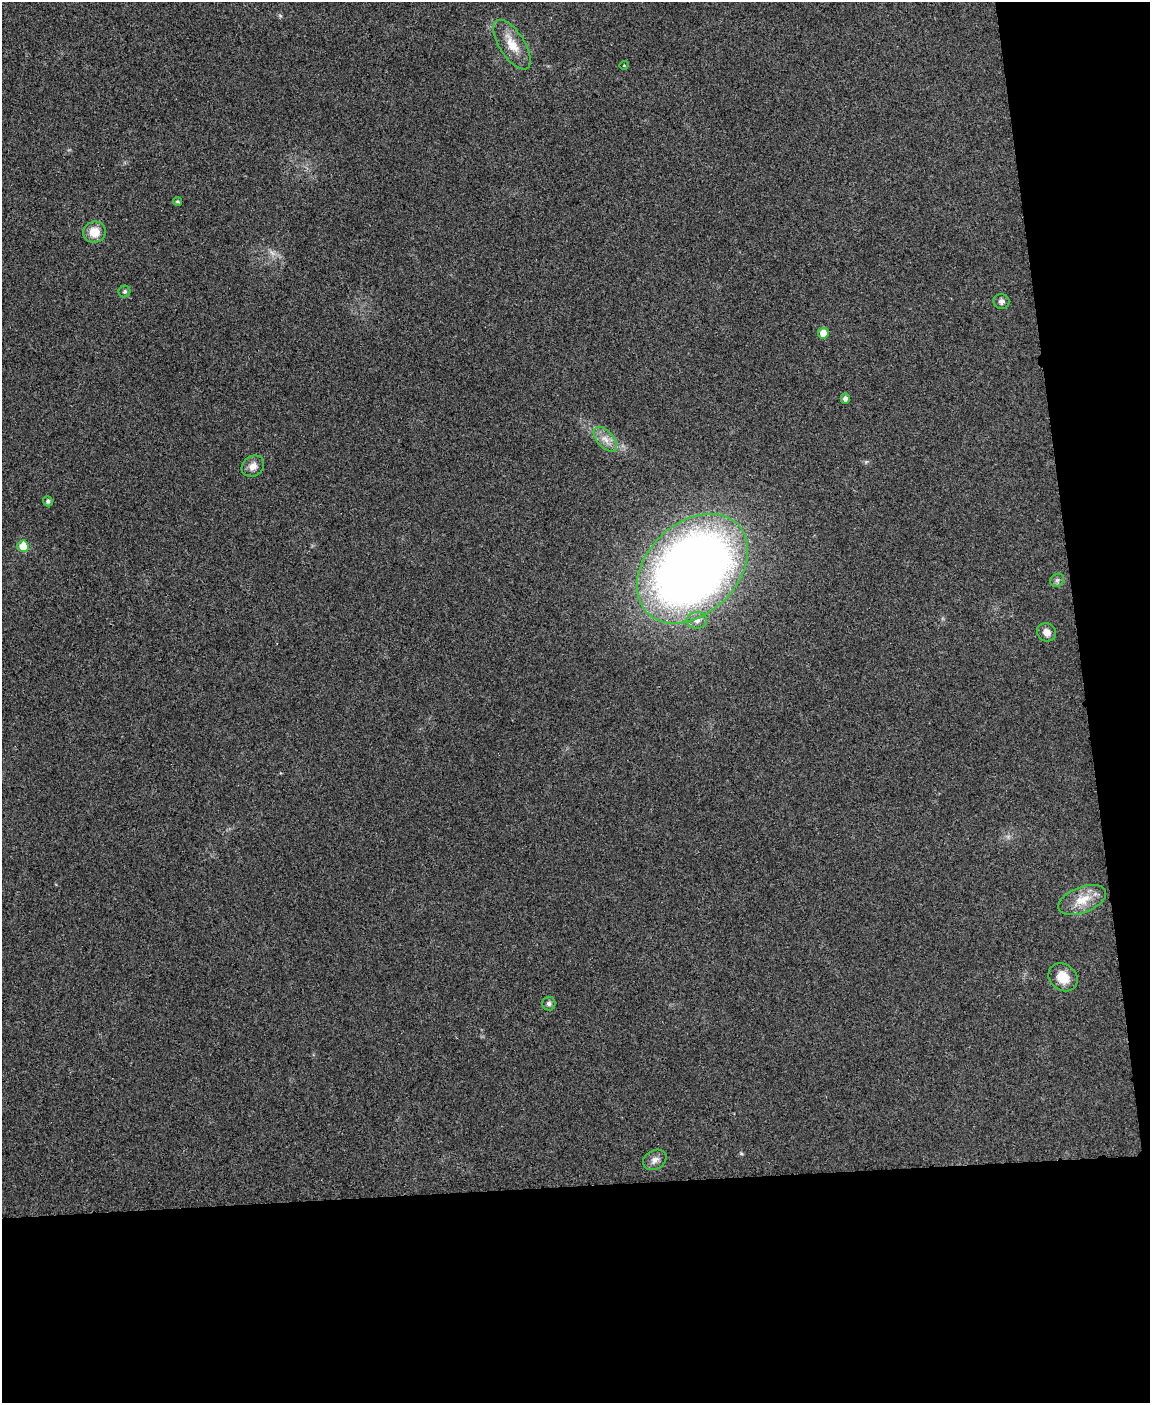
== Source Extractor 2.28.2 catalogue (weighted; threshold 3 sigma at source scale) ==
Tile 12 of 4 x 3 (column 4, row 3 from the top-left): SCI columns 3452-4599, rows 141-1541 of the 4603 x 4585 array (HDU 1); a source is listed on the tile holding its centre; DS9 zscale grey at full resolution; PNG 1152 x 1405 px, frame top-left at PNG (2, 2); each listed source drawn as its Kron ellipse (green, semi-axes under 4 px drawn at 4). Shown black and unused: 21% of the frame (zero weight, under 3 of 4 exposures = <1% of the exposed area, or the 3 px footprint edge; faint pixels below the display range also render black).
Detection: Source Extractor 2.28.2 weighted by HDU 2 'WHT'; one run over the whole footprint, this tile lists its part. Background 0.0333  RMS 0.0062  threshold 0.0278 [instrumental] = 3 sigma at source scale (4.5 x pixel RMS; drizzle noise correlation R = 1.50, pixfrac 1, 0.05/0.05 arcsec/px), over >= 5 px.
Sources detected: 20; all 20 listed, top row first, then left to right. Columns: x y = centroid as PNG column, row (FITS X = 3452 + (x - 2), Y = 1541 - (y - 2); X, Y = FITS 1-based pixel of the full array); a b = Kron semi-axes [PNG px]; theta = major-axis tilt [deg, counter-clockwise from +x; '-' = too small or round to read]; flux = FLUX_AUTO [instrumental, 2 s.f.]
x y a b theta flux
512 45 28 12 -57 11
624 65 4 3 - 0.45
177 201 4 4 - 0.96
94 232 11 10 - 9.2
125 291 6 6 - 1.1
1001 301 8 7 - 2.2
823 333 5 5 - 8.2
845 399 5 4 - 2.2
605 439 15 8 -49 5.5
253 466 12 10 38 4.3
48 501 5 4 - 1.5
23 546 5 5 - 13
692 569 63 45 44 610
1057 580 7 6 - 1.6
697 620 10 8 0 3.2
1047 632 10 9 - 4
1082 900 25 13 21 11
1063 977 15 13 -39 9.5
549 1004 7 6 - 1.6
655 1160 12 9 32 3.4